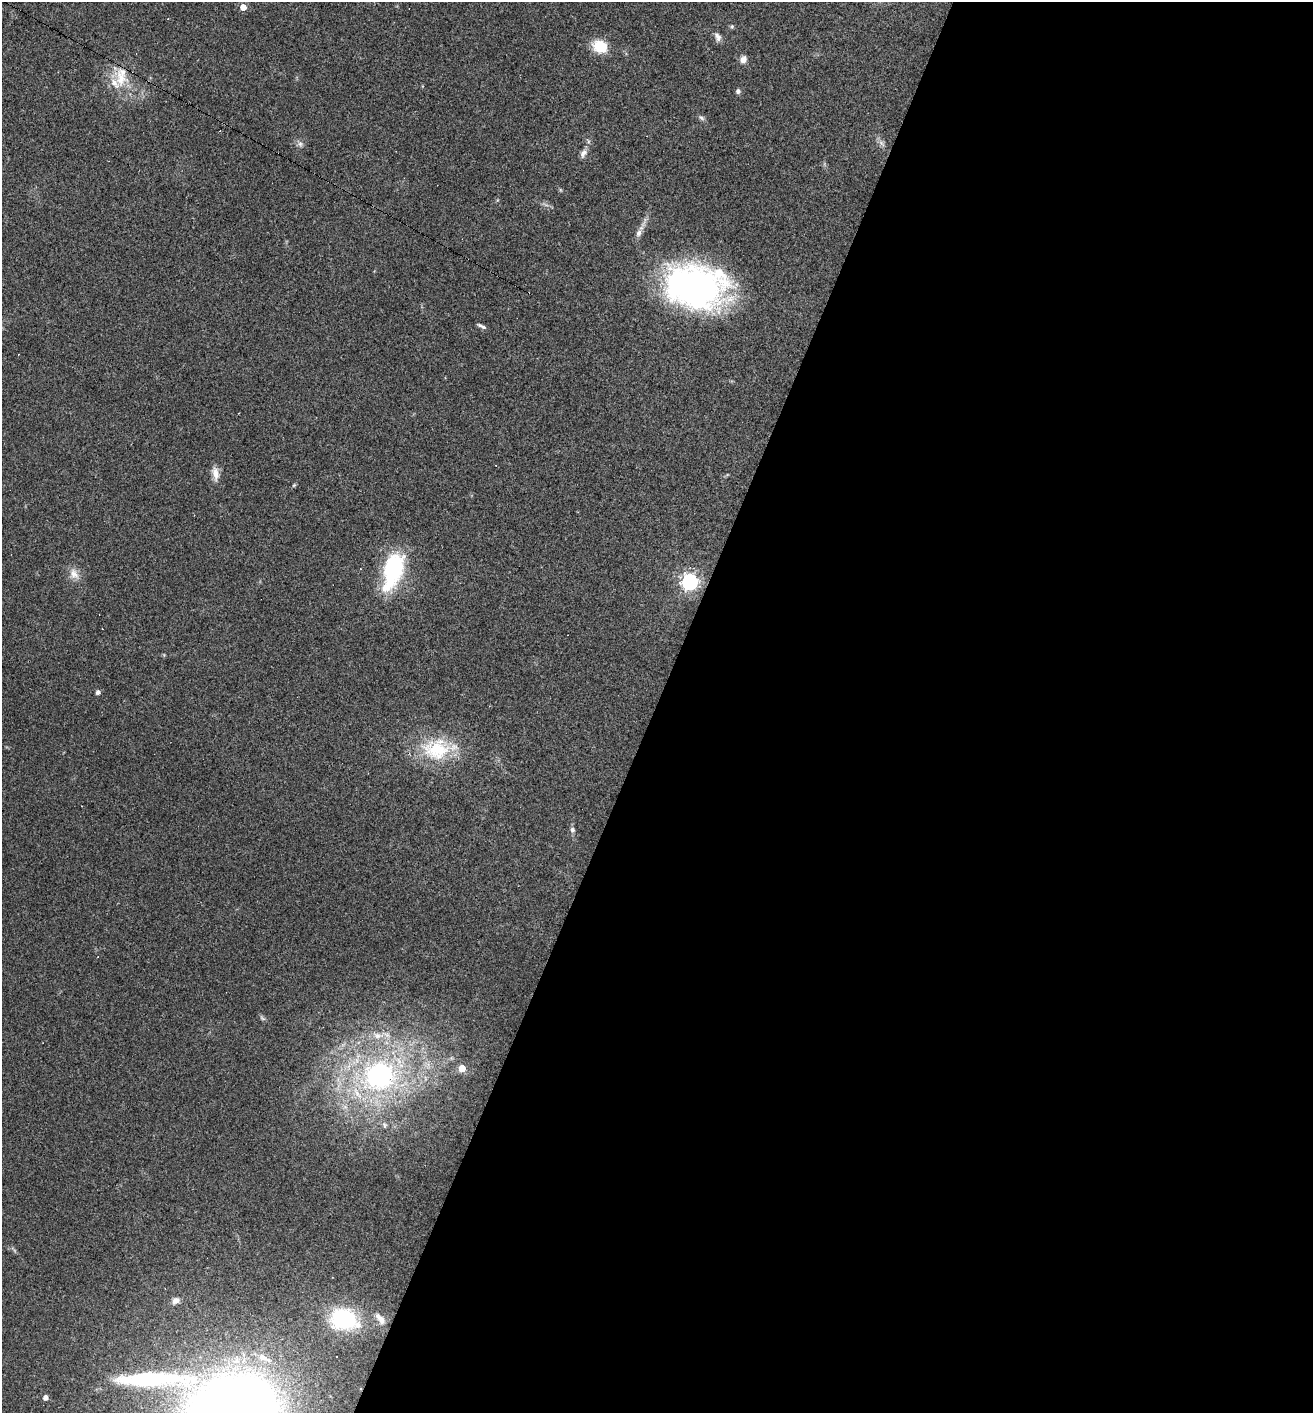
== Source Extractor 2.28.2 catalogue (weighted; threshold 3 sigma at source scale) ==
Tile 12 of 4 x 4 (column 4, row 3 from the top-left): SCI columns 4070-5380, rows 1412-2822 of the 5654 x 5643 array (HDU 1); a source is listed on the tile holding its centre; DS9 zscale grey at full resolution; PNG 1315 x 1415 px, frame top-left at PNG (2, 2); no overlay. Shown black and unused: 50% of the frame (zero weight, under 2 of 3 exposures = <1% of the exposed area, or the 3 px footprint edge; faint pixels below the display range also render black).
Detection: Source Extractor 2.28.2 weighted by HDU 2 'WHT'; one run over the whole footprint, this tile lists its part. Background 0.0502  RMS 0.0065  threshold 0.0292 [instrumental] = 3 sigma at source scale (4.5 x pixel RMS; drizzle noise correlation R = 1.50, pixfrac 1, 0.05/0.05 arcsec/px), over >= 5 px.
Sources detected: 44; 1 inside a brighter object's white glare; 6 cosmic-ray / hot-pixel residue — not listed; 5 inside a brighter listed object's ellipse — not listed separately; the other 32 listed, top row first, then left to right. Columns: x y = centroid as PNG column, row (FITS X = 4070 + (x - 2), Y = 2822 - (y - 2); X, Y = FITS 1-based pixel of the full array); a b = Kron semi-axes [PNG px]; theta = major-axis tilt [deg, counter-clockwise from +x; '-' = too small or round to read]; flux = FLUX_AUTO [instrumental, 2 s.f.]
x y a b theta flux
243 7 4 4 - 9.9
732 26 5 5 - 0.94
718 37 12 7 -66 2.9
600 46 14 11 -24 18
743 59 9 8 - 3.1
120 79 24 19 -75 17
738 91 6 6 - 1.7
701 118 9 5 -38 1.5
881 143 12 5 -41 2.2
300 144 7 6 - 1.9
583 153 12 7 58 2.9
639 233 10 7 66 2.8
695 287 60 43 -11 210
481 326 12 3 -26 1.7
215 473 18 8 -81 5.5
294 485 6 4 19 0.72
394 568 40 25 77 49
74 574 17 11 -63 5.8
690 582 6 6 - 230
98 692 4 4 - 2.4
437 749 47 28 6 40
572 830 8 6 -74 1.9
98 957 3 2 - 0.42
262 1018 9 4 -36 1.3
462 1068 5 5 - 13
379 1076 48 42 18 130
175 1301 9 7 33 2.8
343 1319 17 13 -12 75
380 1319 17 7 -50 4.5
264 1358 23 8 -25 8.4
153 1379 112 18 0 77
45 1397 4 4 - 3.5